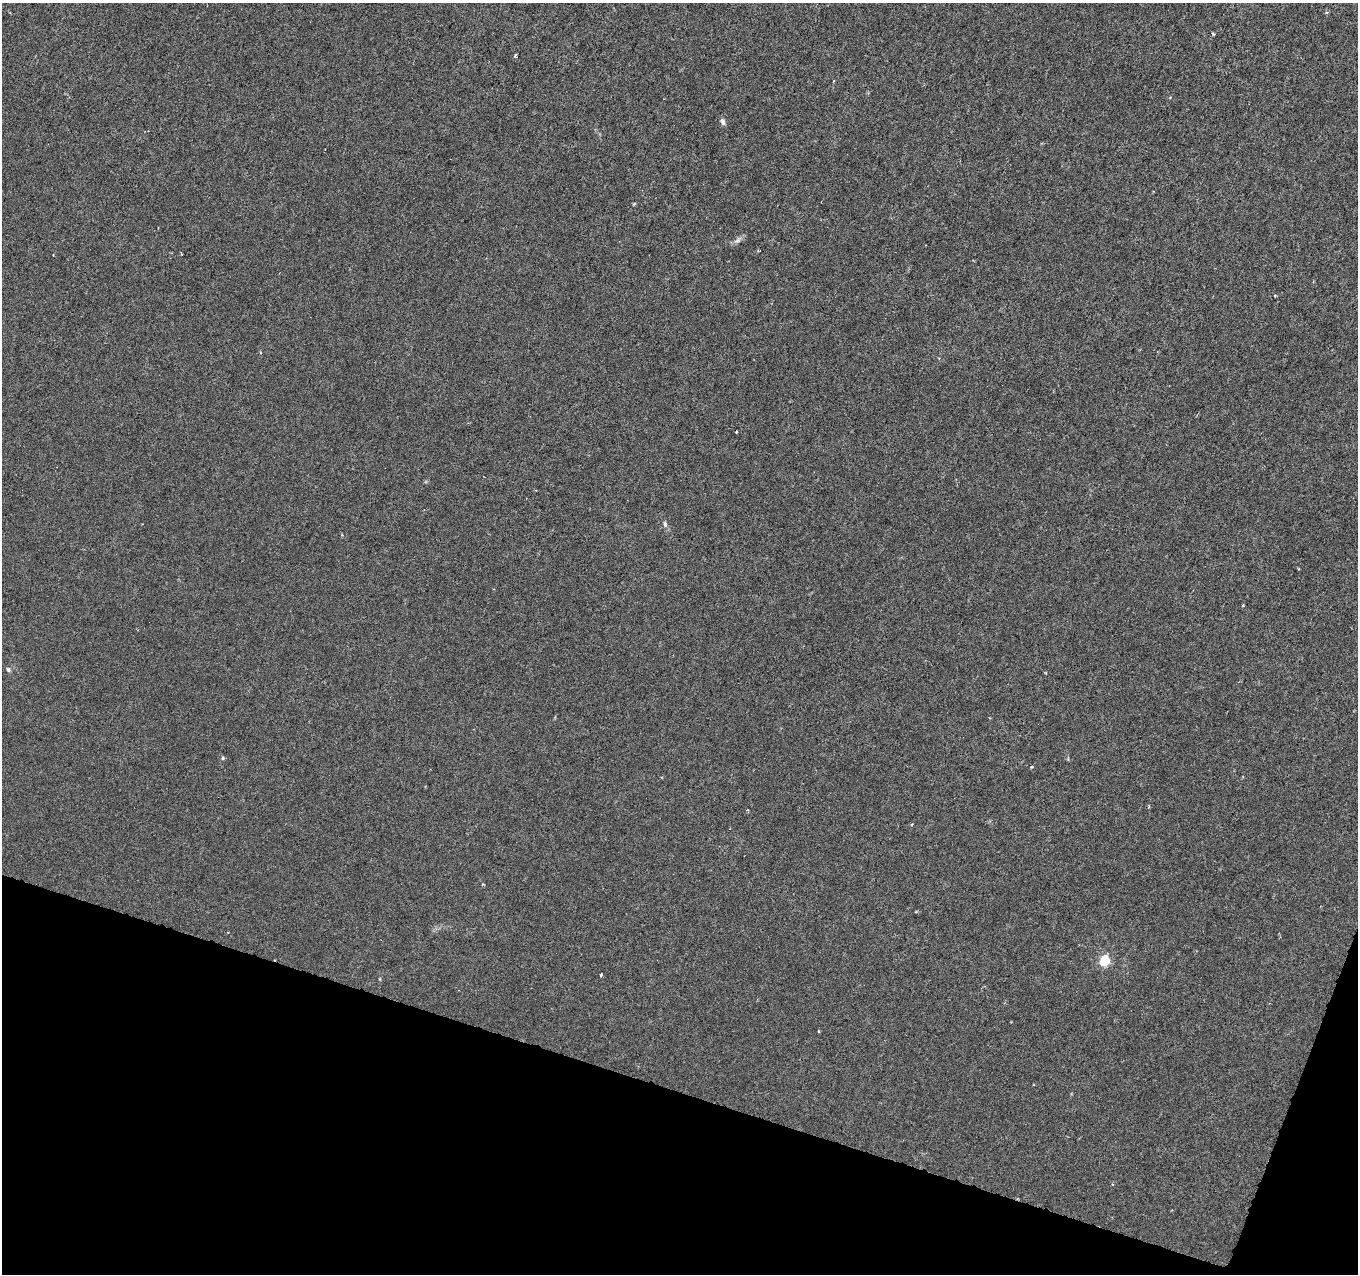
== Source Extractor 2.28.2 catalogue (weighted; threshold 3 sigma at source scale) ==
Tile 15 of 4 x 4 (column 3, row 4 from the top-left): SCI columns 2713-4068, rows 216-1487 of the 5432 x 5583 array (HDU 1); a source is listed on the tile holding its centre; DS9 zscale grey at full resolution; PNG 1360 x 1276 px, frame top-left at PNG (2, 3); no overlay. Shown black and unused: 16% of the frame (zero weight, under 3 of 6 exposures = <1% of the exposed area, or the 3 px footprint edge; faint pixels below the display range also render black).
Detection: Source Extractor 2.28.2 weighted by HDU 2 'WHT'; one run over the whole footprint, this tile lists its part. Background -1.38e-05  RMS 0.0013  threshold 0.00512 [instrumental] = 3 sigma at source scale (4.09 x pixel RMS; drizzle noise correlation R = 1.36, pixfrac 0.8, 0.0396/0.0396 arcsec/px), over >= 5 px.
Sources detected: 18; all 18 listed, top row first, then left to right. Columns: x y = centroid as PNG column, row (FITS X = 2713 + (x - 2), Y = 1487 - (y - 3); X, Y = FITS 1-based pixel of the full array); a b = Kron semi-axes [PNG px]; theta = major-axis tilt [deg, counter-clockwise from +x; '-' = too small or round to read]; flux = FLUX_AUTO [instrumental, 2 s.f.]
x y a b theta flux
1327 12 5 3 - 0.12
1213 34 4 3 - 0.11
515 56 4 3 - 0.18
723 122 9 6 -70 0.34
634 204 5 3 - 0.13
737 241 7 4 19 0.27
181 254 3 2 - 0.13
1275 296 3 2 - 0.14
737 432 3 2 - 0.092
665 524 7 5 -80 0.27
1299 568 4 2 - 0.1
8 669 5 5 - 0.26
223 758 5 4 - 0.16
1032 767 4 3 - 0.15
912 824 4 3 - 0.11
1105 960 6 5 - 8.2
601 975 3 2 - 0.2
819 1031 4 3 - 0.099